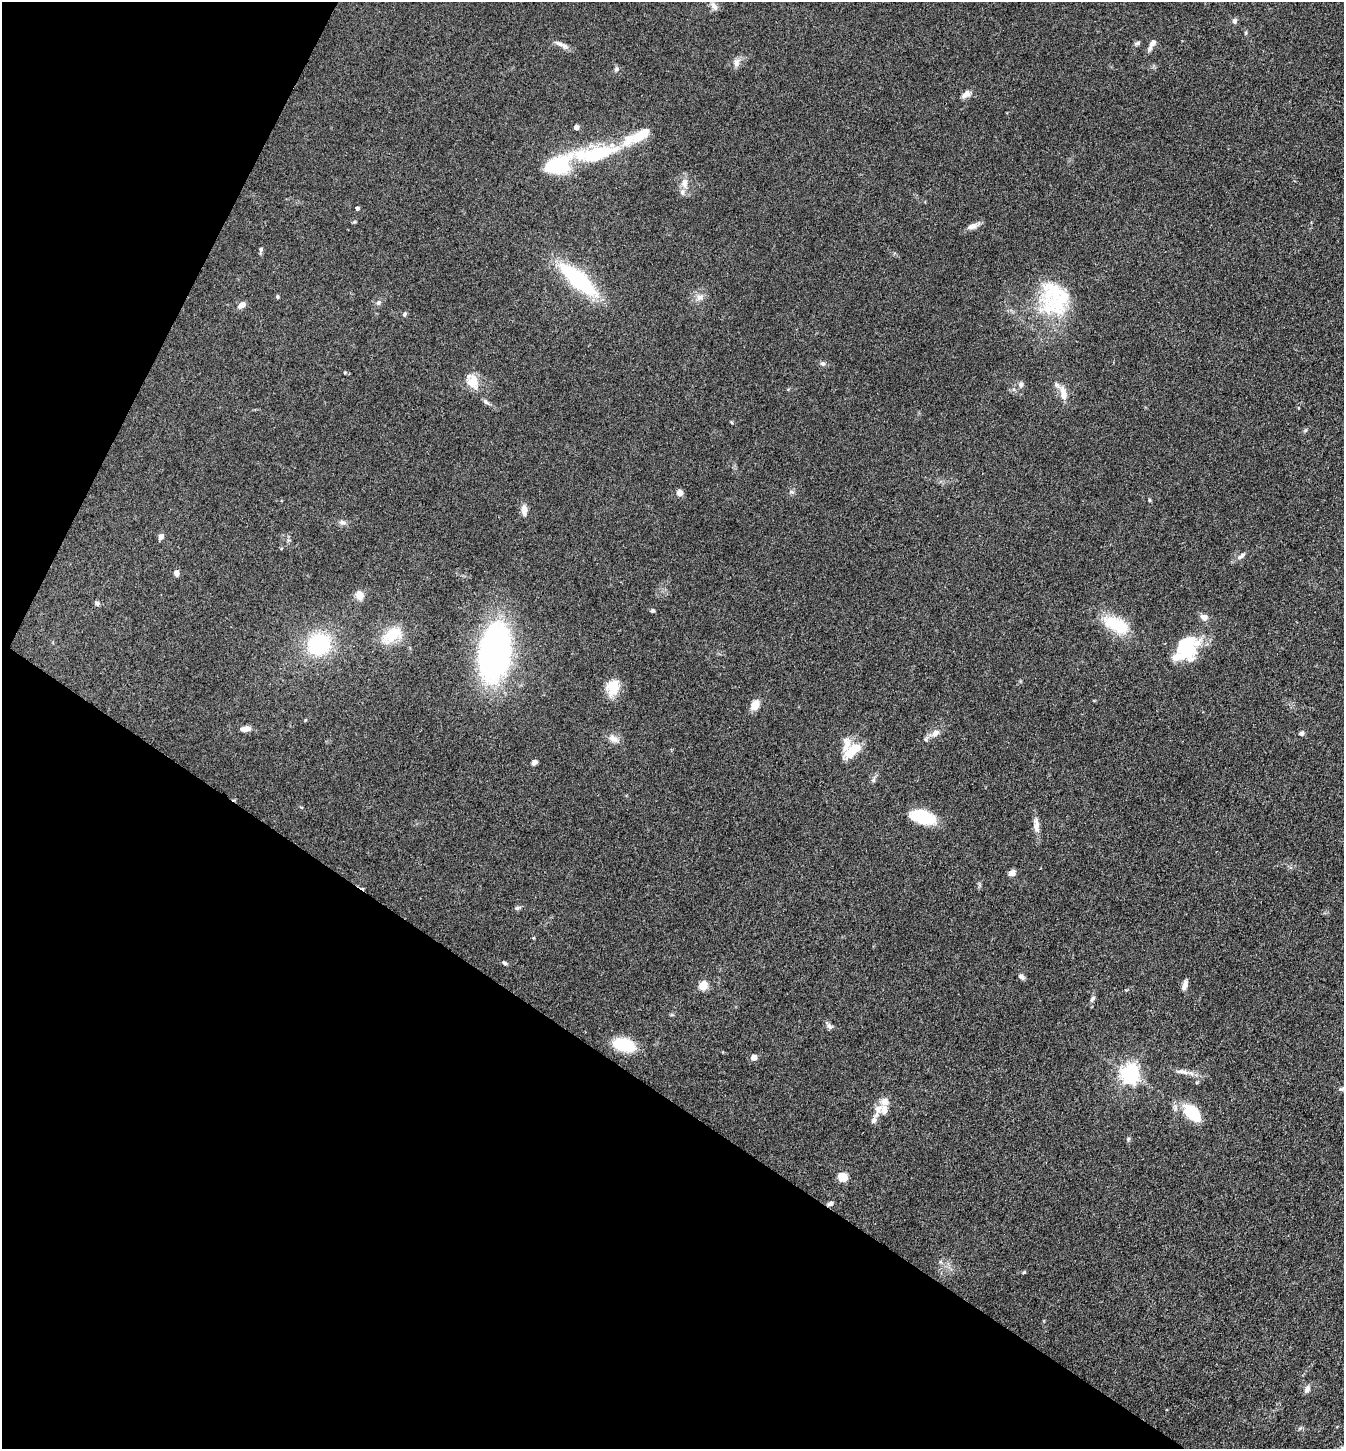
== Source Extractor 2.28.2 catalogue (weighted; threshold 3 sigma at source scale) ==
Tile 9 of 4 x 4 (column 1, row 3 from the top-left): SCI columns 287-1628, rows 1450-2896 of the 5802 x 5793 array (HDU 1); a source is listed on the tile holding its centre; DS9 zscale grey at full resolution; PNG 1346 x 1451 px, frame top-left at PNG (2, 2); no overlay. Shown black and unused: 30% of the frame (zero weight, under 3 of 4 exposures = <1% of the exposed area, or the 3 px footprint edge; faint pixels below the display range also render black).
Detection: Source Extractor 2.28.2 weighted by HDU 2 'WHT'; one run over the whole footprint, this tile lists its part. Background 0.103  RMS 0.0062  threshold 0.0277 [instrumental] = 3 sigma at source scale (4.5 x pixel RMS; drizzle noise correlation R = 1.50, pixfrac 1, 0.05/0.05 arcsec/px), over >= 5 px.
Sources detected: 94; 2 inside a brighter object's white glare — not listed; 12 inside a brighter listed object's ellipse — not listed separately; the other 80 listed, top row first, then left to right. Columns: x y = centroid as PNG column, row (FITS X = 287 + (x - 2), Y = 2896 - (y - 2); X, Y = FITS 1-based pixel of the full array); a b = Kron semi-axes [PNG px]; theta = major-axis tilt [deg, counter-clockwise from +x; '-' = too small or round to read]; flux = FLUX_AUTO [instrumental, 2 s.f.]
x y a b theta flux
714 6 12 7 -51 2.9
1234 21 6 6 - 2.1
1245 33 6 3 72 0.71
1137 43 9 5 25 1.2
560 44 17 6 -33 3.6
1152 44 16 6 60 3.8
736 63 12 8 82 3.2
616 69 7 6 - 1.5
966 94 10 6 39 4.1
576 127 4 4 - 4.7
597 153 61 18 11 47
684 183 14 9 86 5.1
357 208 4 4 - 1.6
354 222 6 4 18 0.66
972 226 14 7 18 3.7
261 249 6 5 - 1.1
578 280 35 13 -41 70
277 296 5 4 - 0.78
699 297 10 8 31 3.2
378 303 8 6 33 1.6
1056 303 53 36 -31 46
242 305 9 6 35 4.1
404 314 6 5 - 1.3
823 364 7 6 - 1.5
345 372 5 3 - 0.57
472 381 21 13 -70 11
1021 384 9 7 -82 2.2
1063 394 19 8 -80 6
486 402 9 5 -37 1.9
791 492 7 4 17 1
680 493 5 5 - 5.4
1149 500 5 3 - 0.67
524 510 11 7 -85 4.9
342 522 10 7 4 2.3
161 537 8 6 68 2.2
1241 556 13 6 35 2.4
176 573 6 6 - 2.6
359 595 9 8 - 6.2
97 603 7 6 - 1.4
652 610 5 5 - 1
1204 617 8 7 - 3.6
1116 625 37 17 -26 23
392 635 23 12 34 18
319 644 22 21 - 50
1187 650 34 22 32 31
494 653 29 16 81 350
613 687 20 15 76 12
755 705 12 8 59 6.8
305 720 5 3 - 0.51
245 729 13 6 8 4.1
935 733 13 8 44 4.7
1301 733 6 5 - 1.7
613 739 16 10 -27 4.6
846 744 38 11 -88 9.3
534 762 6 5 - 2.1
873 780 8 5 72 1.5
923 817 26 13 -16 25
1036 825 22 8 -85 4.7
1012 873 8 6 25 3.2
517 908 9 5 10 1.3
533 938 4 4 - 0.55
505 963 6 5 - 1.1
1021 977 8 5 -39 2.1
703 985 8 7 - 8.8
1185 985 14 5 71 2.7
1092 999 9 5 56 1.6
829 1025 13 6 -44 2.2
624 1045 19 11 -16 27
754 1057 7 6 - 3.1
1183 1072 17 6 -11 4
1129 1074 7 6 - 280
1342 1089 9 5 9 1.4
878 1109 18 9 74 5.8
1192 1112 19 11 -46 25
1128 1139 7 5 86 1.1
842 1177 5 5 - 25
830 1203 7 5 34 1.7
1024 1272 5 4 - 0.68
1307 1389 10 7 66 2.8
1300 1428 6 4 70 0.89
Overlapping masked pixels (flux is a lower limit): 1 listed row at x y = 830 1203
Isophote crosses this tile's border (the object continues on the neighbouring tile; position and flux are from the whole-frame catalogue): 1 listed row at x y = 1342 1089